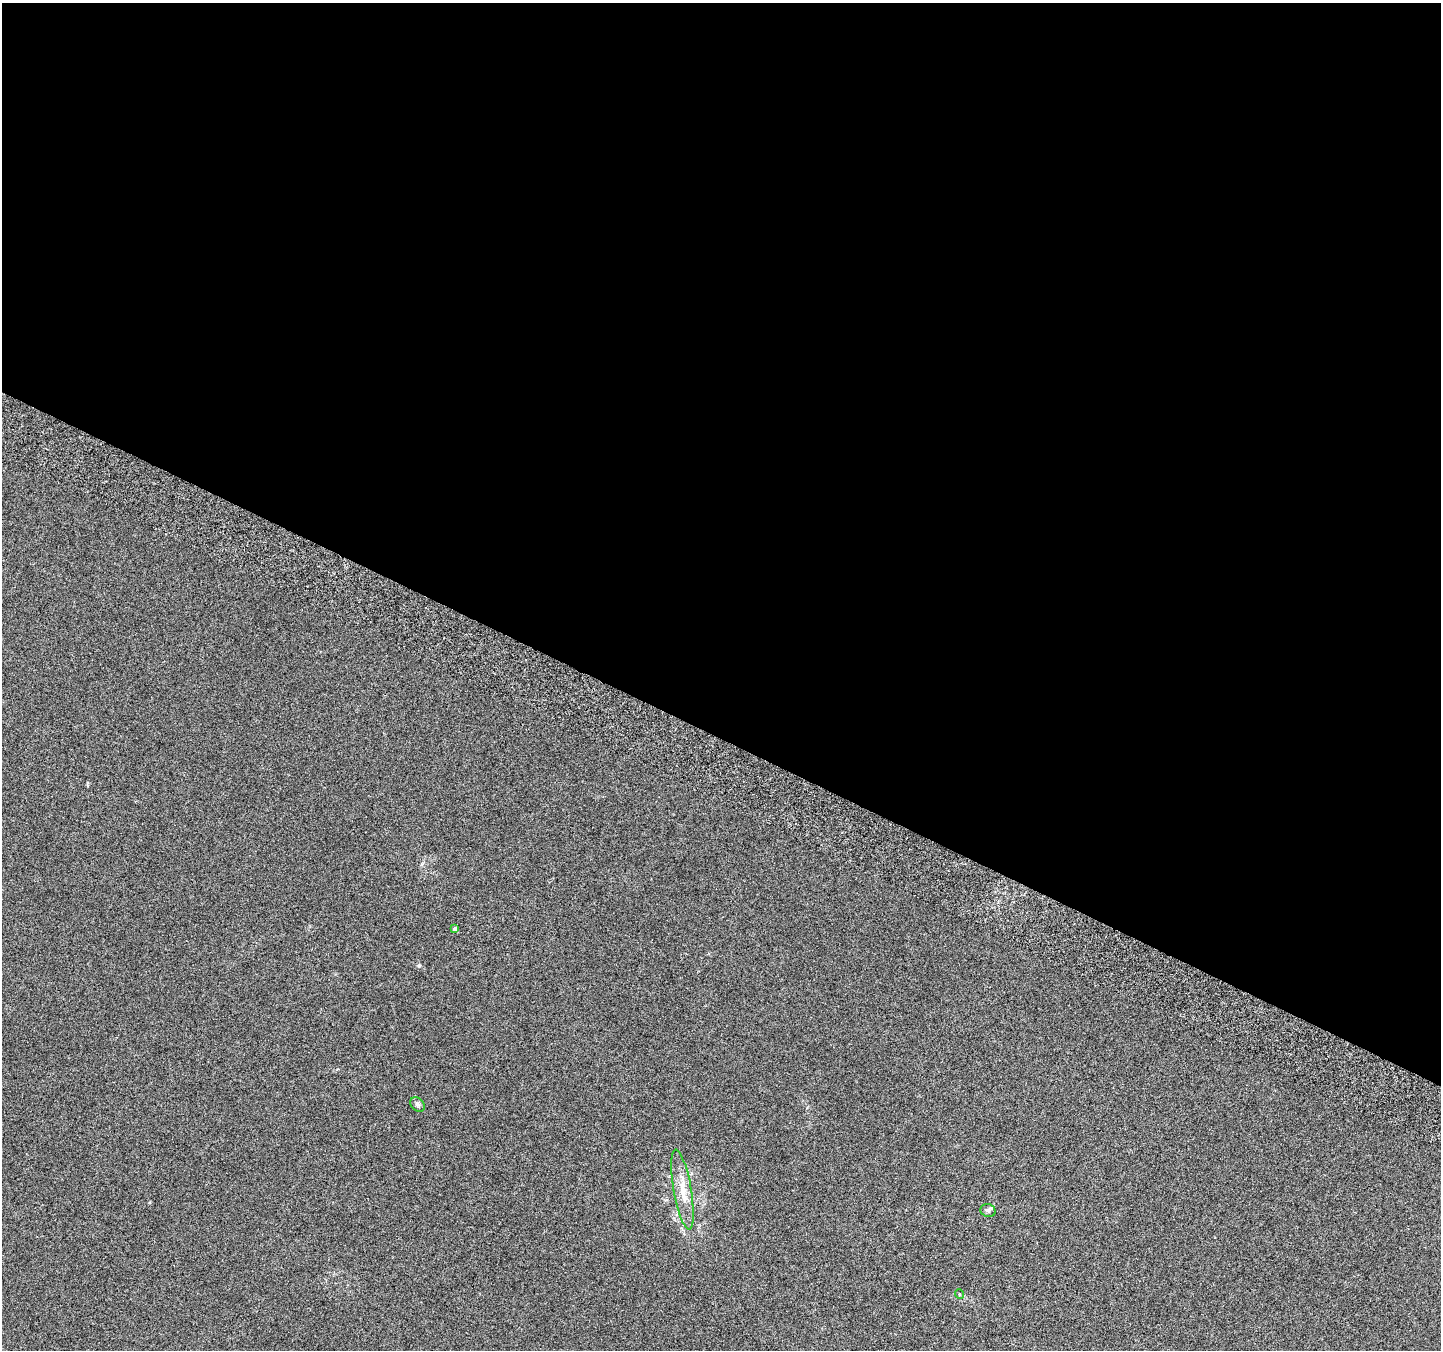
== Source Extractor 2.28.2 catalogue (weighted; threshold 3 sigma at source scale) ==
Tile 3 of 4 x 4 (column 3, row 1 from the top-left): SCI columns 2910-4348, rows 4298-5645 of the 5825 x 5965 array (HDU 1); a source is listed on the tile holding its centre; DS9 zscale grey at full resolution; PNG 1443 x 1352 px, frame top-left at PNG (2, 3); each listed source drawn as its Kron ellipse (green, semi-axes under 4 px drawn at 4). Shown black and unused: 55% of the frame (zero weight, under 3 of 6 exposures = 3% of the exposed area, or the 3 px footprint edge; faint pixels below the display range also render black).
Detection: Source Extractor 2.28.2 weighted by HDU 2 'WHT'; one run over the whole footprint, this tile lists its part. Background 0.00842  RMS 0.0029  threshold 0.0119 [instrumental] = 3 sigma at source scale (4.09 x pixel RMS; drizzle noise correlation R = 1.36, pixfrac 0.8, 0.0396/0.0396 arcsec/px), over >= 5 px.
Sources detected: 5; all 5 listed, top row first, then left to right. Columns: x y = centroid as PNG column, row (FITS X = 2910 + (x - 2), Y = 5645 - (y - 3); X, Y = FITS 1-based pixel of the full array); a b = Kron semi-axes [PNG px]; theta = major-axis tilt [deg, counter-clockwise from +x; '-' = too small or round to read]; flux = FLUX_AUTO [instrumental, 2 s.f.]
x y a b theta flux
455 929 4 4 - 0.48
418 1105 8 6 -46 0.65
682 1189 40 9 -80 5.3
988 1211 7 6 - 0.65
959 1294 5 3 - 0.21